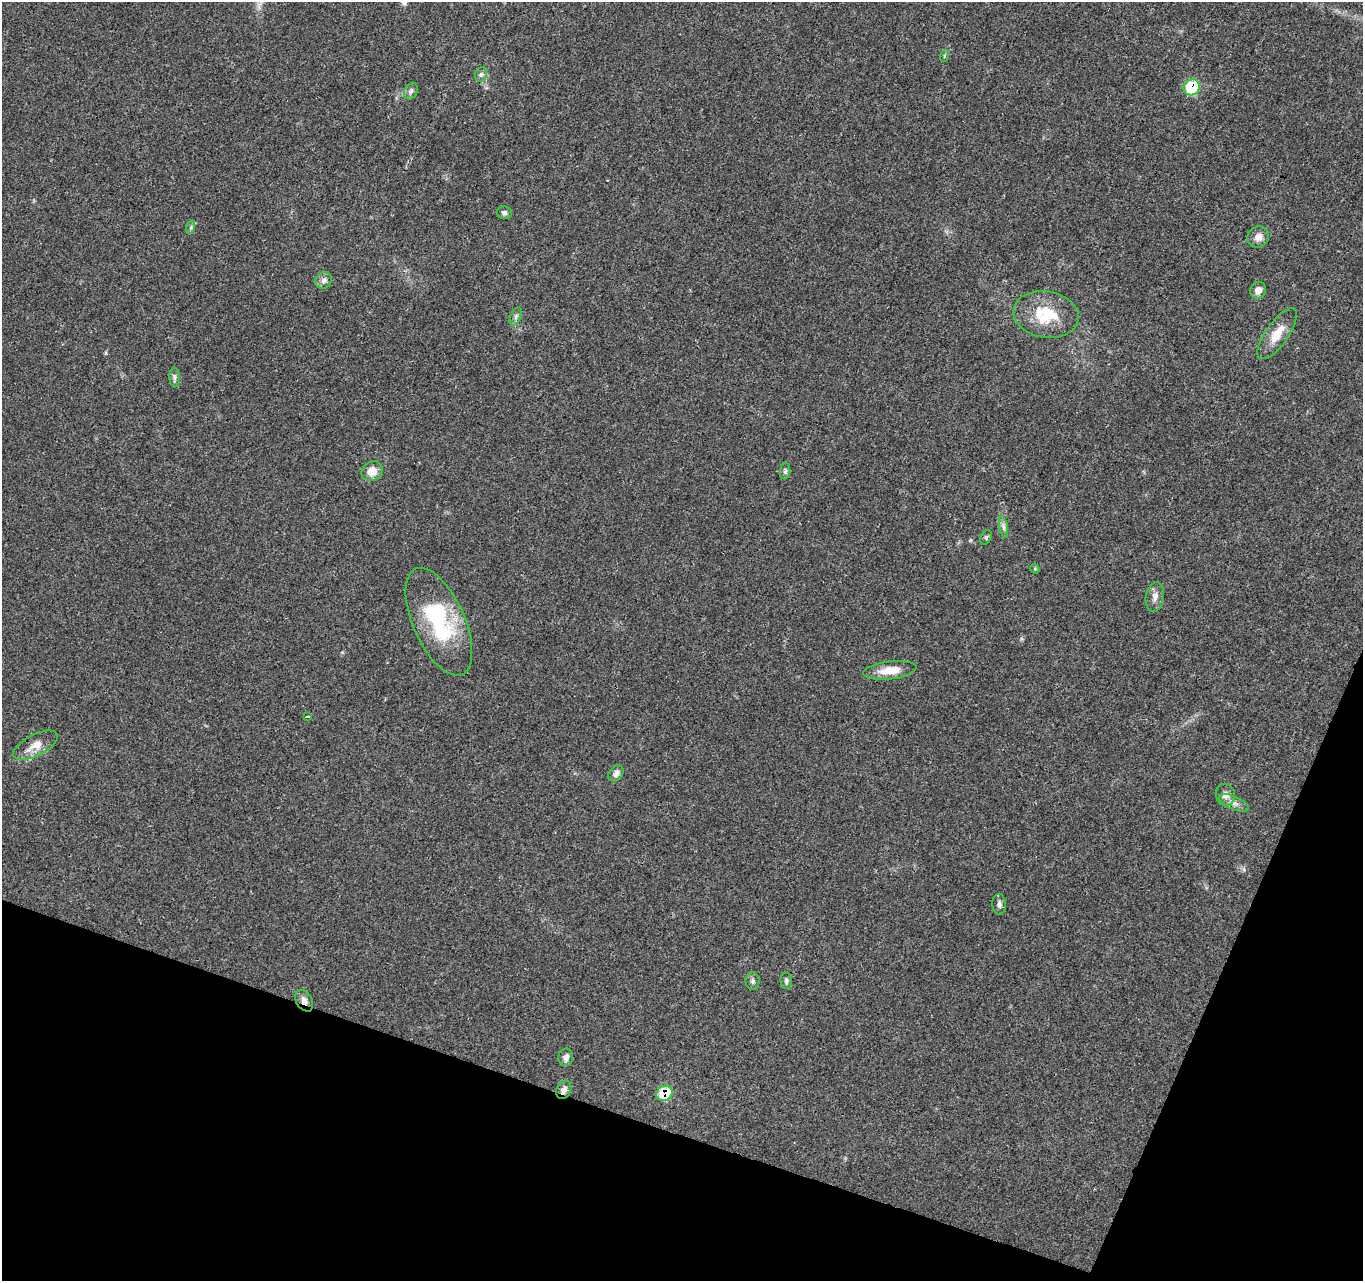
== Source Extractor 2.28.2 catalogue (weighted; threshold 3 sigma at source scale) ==
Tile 15 of 4 x 4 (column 3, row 4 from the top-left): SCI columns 2796-4156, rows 333-1611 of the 5588 x 5718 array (HDU 1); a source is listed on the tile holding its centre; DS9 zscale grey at full resolution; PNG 1365 x 1283 px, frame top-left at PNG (2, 2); each listed source drawn as its Kron ellipse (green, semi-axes under 4 px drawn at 4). Shown black and unused: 17% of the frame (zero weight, under 3 of 4 exposures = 6% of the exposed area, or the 3 px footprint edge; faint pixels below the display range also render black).
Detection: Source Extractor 2.28.2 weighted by HDU 2 'WHT'; one run over the whole footprint, this tile lists its part. Background 0.0374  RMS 0.0038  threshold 0.0173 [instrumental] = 3 sigma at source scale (4.5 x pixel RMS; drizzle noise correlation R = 1.50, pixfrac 1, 0.0396/0.0396 arcsec/px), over >= 5 px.
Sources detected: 33; all 33 listed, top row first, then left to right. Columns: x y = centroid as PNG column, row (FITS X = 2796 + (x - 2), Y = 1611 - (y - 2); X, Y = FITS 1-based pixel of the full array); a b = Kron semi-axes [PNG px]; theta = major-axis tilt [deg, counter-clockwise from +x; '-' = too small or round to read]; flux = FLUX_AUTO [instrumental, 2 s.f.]
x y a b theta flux
944 56 6 3 72 0.45
481 74 7 6 - 1
1192 87 8 7 - 19
411 91 9 6 61 1.3
504 213 8 6 -15 0.92
191 227 7 4 72 0.67
1258 237 11 10 - 3
323 280 9 7 44 1.6
1258 290 8 7 - 2.5
1046 314 33 23 -9 16
516 316 9 5 64 0.98
1277 334 30 11 55 7.1
175 377 9 5 -87 1
372 471 11 9 33 4.4
785 471 8 5 83 0.84
1004 527 11 4 -79 1.2
986 537 8 5 66 0.71
1035 569 5 4 - 0.42
1155 597 15 9 81 2.6
439 622 58 26 -66 36
890 670 27 9 7 6.3
307 716 4 3 - 12
36 745 24 10 27 5.3
616 773 9 6 49 1.7
1225 795 11 9 -74 2.4
1234 803 16 6 -24 2.2
999 904 10 7 -85 1.3
753 981 8 7 - 1.1
786 981 8 5 -85 0.88
304 1001 11 8 -59 2.5
566 1057 8 7 - 1.9
564 1090 9 7 64 1.9
664 1093 8 7 - 13
Overlapping masked pixels (flux is a lower limit): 4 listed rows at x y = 1192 87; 304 1001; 564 1090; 664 1093